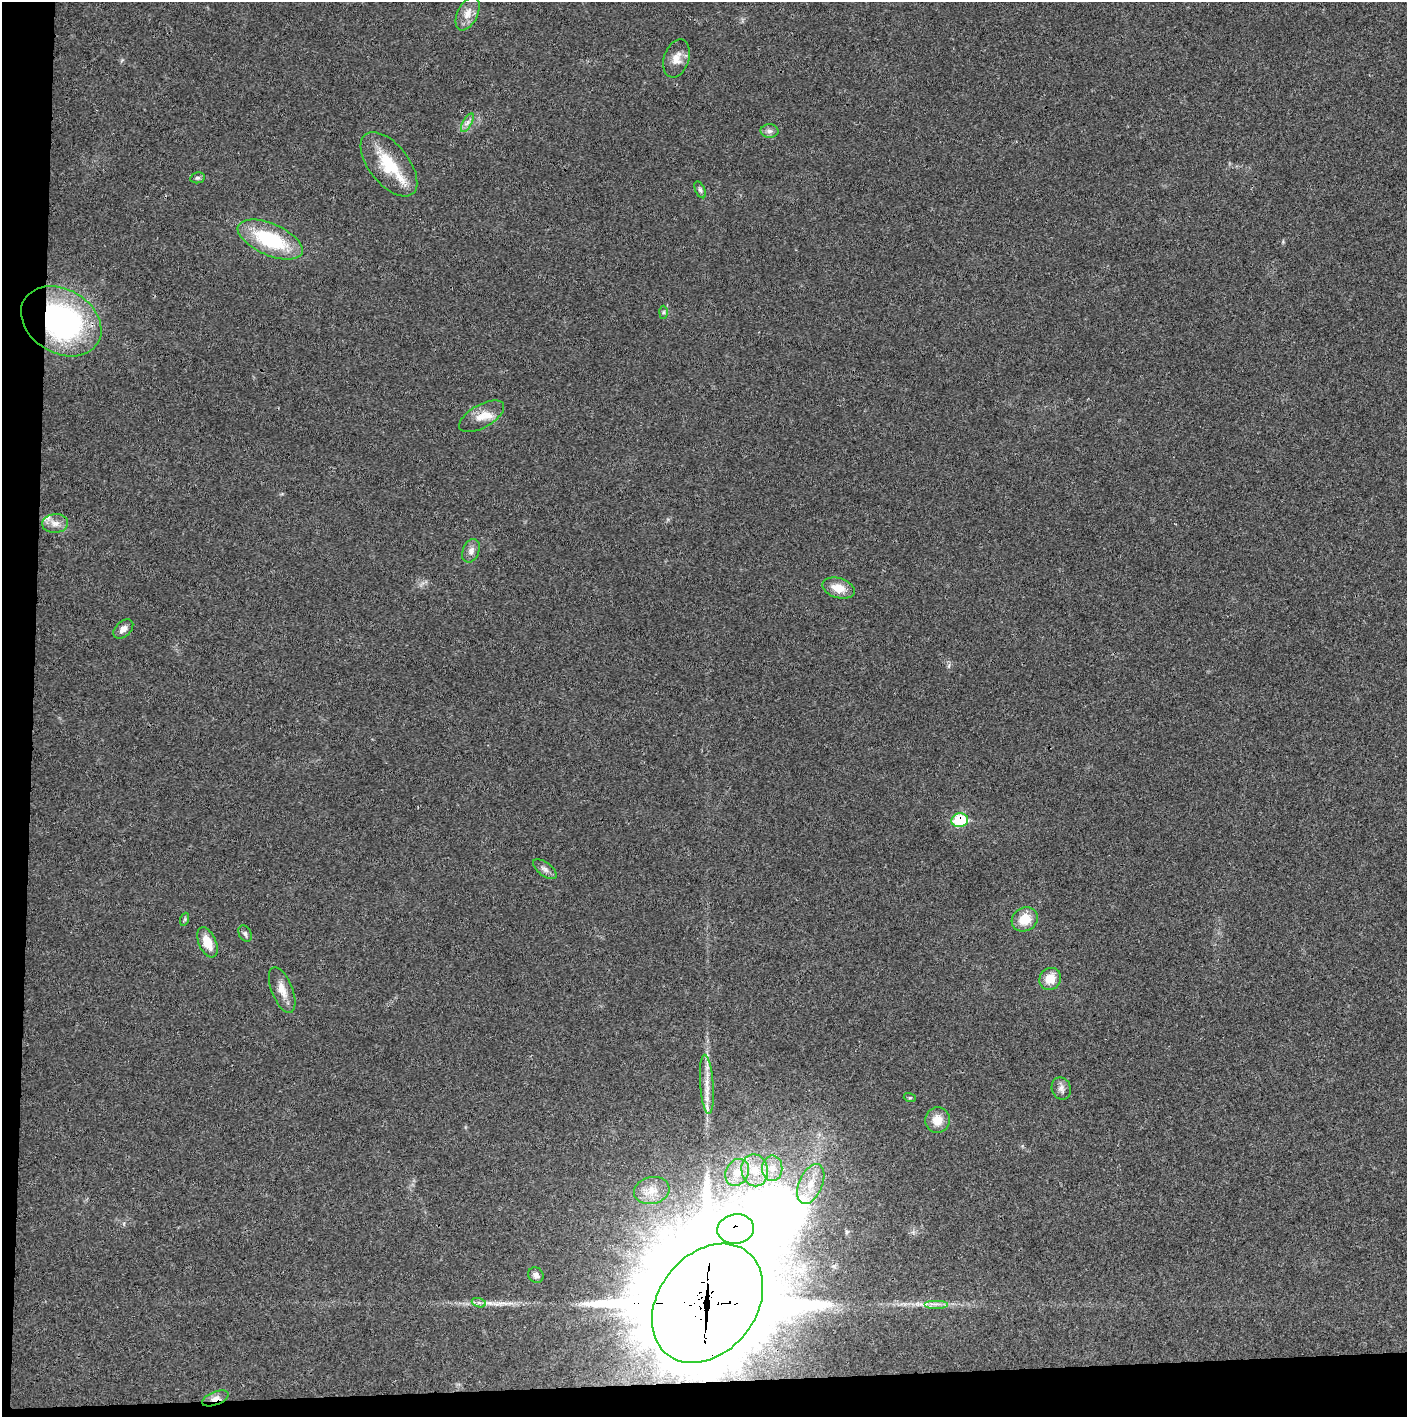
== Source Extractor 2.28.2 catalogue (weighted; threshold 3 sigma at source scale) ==
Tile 7 of 3 x 3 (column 1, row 3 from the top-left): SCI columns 5-1409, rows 2-1416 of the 4225 x 4245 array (HDU 1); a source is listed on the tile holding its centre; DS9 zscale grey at full resolution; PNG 1409 x 1419 px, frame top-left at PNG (2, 2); each listed source drawn as its Kron ellipse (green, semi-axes under 4 px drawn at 4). Shown black and unused: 5% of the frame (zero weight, under 3 of 4 exposures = <1% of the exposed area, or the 3 px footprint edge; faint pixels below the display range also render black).
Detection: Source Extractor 2.28.2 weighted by HDU 2 'WHT'; one run over the whole footprint, this tile lists its part. Background 0.0197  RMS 0.0041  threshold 0.0186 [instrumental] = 3 sigma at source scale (4.5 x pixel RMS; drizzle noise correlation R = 1.50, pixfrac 1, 0.05/0.05 arcsec/px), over >= 5 px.
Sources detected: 41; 3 inside a brighter listed object's ellipse — not listed separately; the other 38 listed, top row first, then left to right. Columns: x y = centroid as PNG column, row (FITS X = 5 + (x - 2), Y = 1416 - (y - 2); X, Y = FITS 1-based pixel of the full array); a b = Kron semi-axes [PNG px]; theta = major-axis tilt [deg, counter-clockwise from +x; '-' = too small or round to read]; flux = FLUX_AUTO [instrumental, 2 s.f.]
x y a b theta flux
468 14 18 10 64 4.5
676 58 20 12 71 4.5
467 123 10 4 60 1.5
769 131 9 6 -1 1.5
389 164 38 20 -51 17
197 178 7 5 11 0.87
700 190 9 5 -65 0.96
270 240 35 16 -23 31
663 312 6 4 89 0.65
61 321 43 32 -31 98
482 416 25 11 30 6
55 523 13 9 4 3.3
471 551 12 8 67 2.3
838 588 16 10 -16 6.1
123 629 11 7 42 2.6
960 820 8 7 - 20
545 869 14 6 -36 1.9
185 919 6 4 72 0.6
1025 919 13 11 27 8.1
245 934 9 6 -63 1
207 942 16 8 -66 7.1
1050 979 11 10 - 6.5
282 990 24 10 -68 5
707 1084 30 6 -86 5.9
1061 1088 11 9 -68 2.1
910 1098 6 4 -17 0.51
937 1120 13 12 - 5.7
772 1168 13 10 90 4.4
755 1170 16 13 -78 7.2
737 1172 14 11 62 4.6
811 1184 21 11 66 8.3
652 1190 18 13 14 5.9
736 1229 18 15 8 120
536 1275 8 7 - 1.9
479 1303 7 4 -18 1.1
707 1303 65 49 52 11000
936 1304 12 3 0 1.4
215 1398 14 6 22 3
Overlapping masked pixels (flux is a lower limit): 5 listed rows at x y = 61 321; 960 820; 736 1229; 707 1303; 215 1398